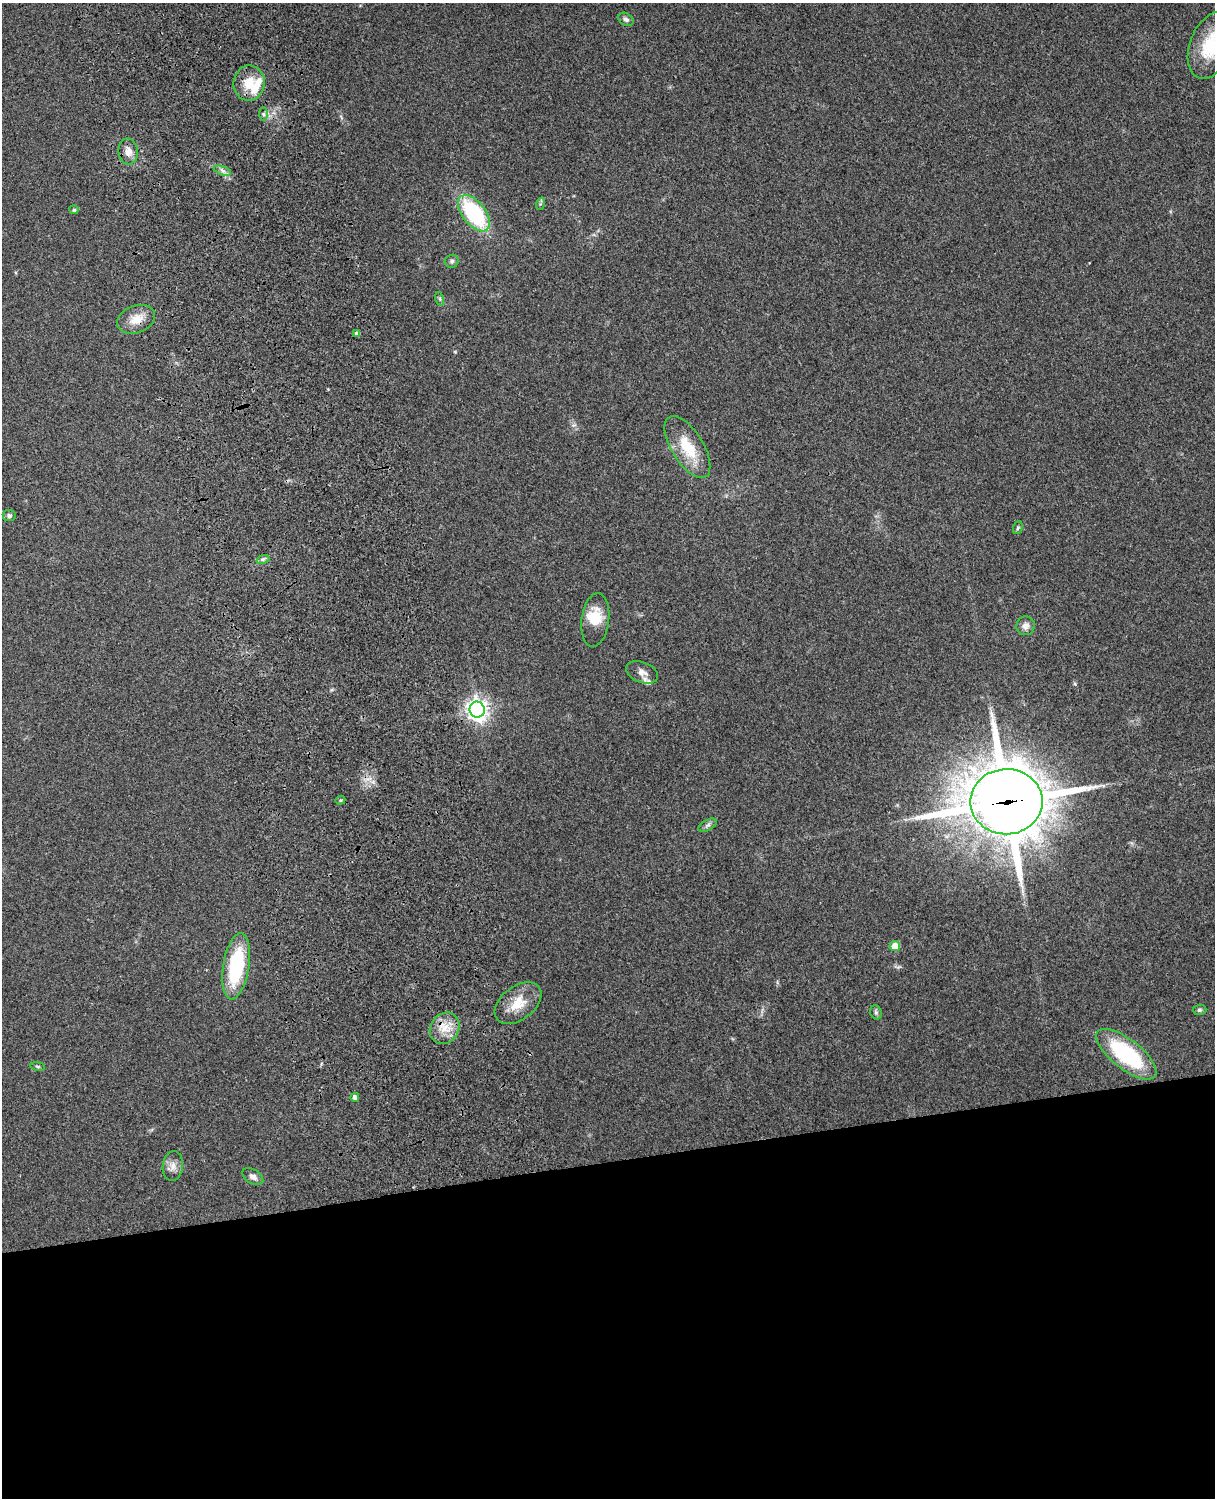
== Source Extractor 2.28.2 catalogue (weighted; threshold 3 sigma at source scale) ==
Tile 11 of 4 x 3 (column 3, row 3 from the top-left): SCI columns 2544-3756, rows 164-1659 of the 5089 x 4927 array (HDU 1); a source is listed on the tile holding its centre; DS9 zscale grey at full resolution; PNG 1217 x 1500 px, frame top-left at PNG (2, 3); each listed source drawn as its Kron ellipse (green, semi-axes under 4 px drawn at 4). Shown black and unused: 23% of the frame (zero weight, under 3 of 4 exposures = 6% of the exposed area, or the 3 px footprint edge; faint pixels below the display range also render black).
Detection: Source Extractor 2.28.2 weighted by HDU 2 'WHT'; one run over the whole footprint, this tile lists its part. Background 0.277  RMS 0.0091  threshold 0.0411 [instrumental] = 3 sigma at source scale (4.5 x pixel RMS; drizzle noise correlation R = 1.50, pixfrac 1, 0.05/0.05 arcsec/px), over >= 5 px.
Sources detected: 38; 3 inside a brighter listed object's ellipse — not listed separately; the other 35 listed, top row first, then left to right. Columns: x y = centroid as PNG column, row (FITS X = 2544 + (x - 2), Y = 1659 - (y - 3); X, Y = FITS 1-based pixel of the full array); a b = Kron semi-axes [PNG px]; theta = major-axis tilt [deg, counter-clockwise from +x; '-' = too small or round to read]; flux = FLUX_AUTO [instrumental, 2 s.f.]
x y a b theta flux
626 19 8 6 -32 2.6
1211 45 35 21 68 43
249 83 18 15 82 20
263 114 7 4 -89 1.7
128 151 13 10 -83 7.6
223 171 9 4 -19 2.6
540 204 6 4 71 1.3
74 210 4 4 - 1.9
474 213 21 11 -52 91
452 261 7 6 - 2
440 299 7 4 -72 1.4
136 319 20 13 21 14
357 333 4 4 - 3.8
687 447 35 15 -58 31
9 516 6 5 - 2.3
1018 528 6 5 - 1.5
263 559 7 4 18 1.7
595 620 27 13 83 20
1025 626 9 9 - 5
642 672 16 10 -22 7.3
477 710 8 7 - 580
340 800 5 4 - 1.2
1006 802 36 32 1 5800
708 825 10 5 27 2.4
895 946 5 5 - 16
236 966 33 13 81 72
518 1003 26 16 38 21
1199 1010 7 5 1 1.8
876 1012 7 5 -69 2
445 1028 16 14 56 15
1126 1054 36 14 -38 89
38 1066 7 3 -9 1.2
355 1097 4 4 - 3.9
173 1166 15 10 83 7.1
253 1177 11 7 -31 4.3
Overlapping masked pixels (flux is a lower limit): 3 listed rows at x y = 136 319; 1006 802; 445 1028
Isophote crosses this tile's border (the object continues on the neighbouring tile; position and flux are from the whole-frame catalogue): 1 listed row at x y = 1211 45